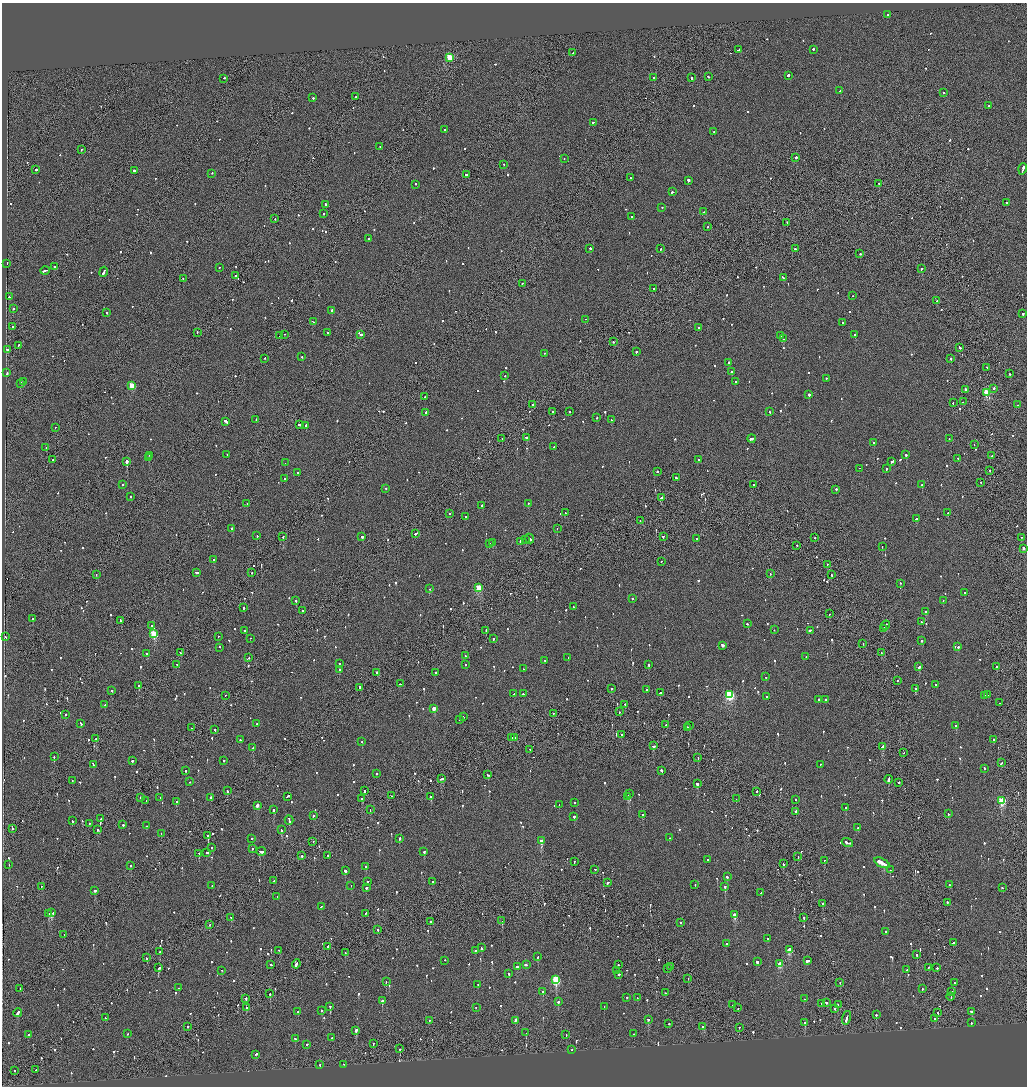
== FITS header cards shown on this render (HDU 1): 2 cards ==
NAXIS1  =                 2050
NAXIS2  =                 2168

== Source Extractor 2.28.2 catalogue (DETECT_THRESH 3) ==
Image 2050 x 2168 px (HDU 1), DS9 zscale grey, zoomed out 1/2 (1 PNG px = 2 x 2 image px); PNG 1029 x 1088 px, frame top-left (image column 2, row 2168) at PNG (2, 3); each listed source drawn as its Kron ellipse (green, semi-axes under 4 px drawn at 4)
Background -0.0964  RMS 0.068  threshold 0.203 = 3 sigma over >= 5 px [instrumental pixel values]
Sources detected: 1134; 55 cannot appear on this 1/2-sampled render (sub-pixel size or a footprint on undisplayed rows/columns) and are neither listed nor drawn; of the other 1079, the 500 brightest by FLUX_AUTO listed and drawn (579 fainter detections omitted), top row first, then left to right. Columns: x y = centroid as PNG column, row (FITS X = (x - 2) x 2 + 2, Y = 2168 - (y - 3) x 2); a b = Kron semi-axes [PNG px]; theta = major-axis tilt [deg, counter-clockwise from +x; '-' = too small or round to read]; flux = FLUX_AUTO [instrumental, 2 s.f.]
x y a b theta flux
887 15 2 2 - 160
739 50 3 1 - 170
813 50 2 2 - 180
573 53 2 2 - 73
450 58 3 3 - 640
788 76 2 2 - 460
708 77 3 2 - 110
654 78 2 2 - 83
692 78 3 2 - 340
224 79 2 2 - 100
840 91 3 2 - 97
943 93 2 2 - 100
356 97 2 2 - 95
313 98 2 2 - 370
989 106 2 2 - 110
593 123 2 2 - 140
445 130 2 2 - 81
714 132 2 2 - 82
380 147 2 2 - 87
81 150 2 1 - 80
796 158 2 2 - 420
564 159 2 2 - 76
503 165 2 2 - 78
1023 169 6 2 72 450
36 170 2 2 - 600
134 171 2 2 - 570
212 174 2 2 - 88
466 175 3 2 - 92
631 178 2 2 - 140
688 181 2 2 - 410
415 184 2 2 - 100
879 184 2 2 - 140
673 192 3 2 - 310
1007 203 2 2 - 95
325 205 2 2 - 260
662 208 2 2 - 74
704 212 2 1 - 75
323 214 2 2 - 110
632 217 2 2 - 72
275 219 2 1 - 130
787 223 2 2 - 76
708 227 2 2 - 110
369 239 2 2 - 96
590 249 2 2 - 650
660 249 2 2 - 120
795 249 2 2 - 140
860 254 2 2 - 160
7 264 2 1 - 290
54 267 2 2 - 470
219 268 2 2 - 120
922 269 3 2 - 170
45 271 5 2 - 350
104 272 5 2 - 340
235 276 2 2 - 79
783 278 3 2 - 260
183 279 2 2 - 89
522 284 2 2 - 120
654 289 3 2 - 170
853 296 2 2 - 77
9 297 2 2 - 170
937 301 2 2 - 150
13 309 2 2 - 220
331 311 2 2 - 470
107 313 2 2 - 100
1023 314 2 2 - 890
585 320 2 2 - 95
313 322 3 2 - 180
842 323 2 2 - 73
12 327 2 2 - 130
699 328 2 2 - 84
197 333 2 1 - 74
327 333 2 2 - 88
284 335 2 1 - 100
361 335 4 2 - 640
855 335 2 2 - 180
280 336 2 2 - 130
781 336 2 2 - 71
783 339 2 2 - 410
613 342 2 2 - 81
19 346 2 2 - 77
960 348 3 2 - 170
7 350 3 2 - 130
636 352 2 2 - 520
545 354 2 2 - 80
302 357 2 2 - 130
265 359 2 2 - 100
951 359 2 2 - 96
729 363 2 2 - 130
987 368 2 1 - 77
732 372 2 2 - 540
7 373 3 1 - 220
1010 374 2 2 - 170
505 376 2 2 - 81
826 379 2 2 - 83
24 382 2 2 - 110
736 382 2 2 - 74
21 384 2 2 - 560
132 386 3 3 - 420
994 389 2 2 - 170
965 390 2 2 - 590
986 393 3 3 - 560
809 395 2 2 - 690
425 397 2 2 - 89
963 402 2 2 - 78
953 403 2 2 - 74
533 405 2 2 - 180
1018 405 2 1 - 95
552 412 2 1 - 250
569 412 2 2 - 80
769 412 2 2 - 100
426 413 2 2 - 1500
597 418 2 2 - 80
256 420 2 2 - 97
611 420 2 2 - 130
226 422 4 2 - 320
299 425 2 1 - 210
306 426 2 2 - 290
55 428 2 1 - 76
527 438 3 2 - 180
502 439 2 1 - 110
751 439 4 2 - 220
949 439 2 2 - 120
873 443 2 2 - 240
974 445 2 1 - 100
554 447 2 2 - 130
46 448 2 2 - 200
227 455 2 1 - 83
906 455 2 2 - 290
150 456 2 2 - 83
992 456 2 2 - 120
148 458 2 2 - 460
958 459 2 2 - 89
52 460 2 1 - 74
698 460 2 2 - 82
127 462 2 2 - 3000
891 462 2 2 - 120
285 463 2 2 - 270
859 469 2 1 - 72
886 469 2 2 - 90
990 471 2 2 - 79
657 472 2 2 - 180
298 473 2 2 - 140
676 478 2 2 - 87
285 479 2 2 - 140
981 483 2 2 - 120
123 485 2 2 - 340
754 485 2 2 - 470
922 485 2 2 - 74
386 489 2 2 - 120
836 490 2 2 - 240
130 497 2 2 - 74
661 498 3 2 - 290
247 504 2 2 - 76
528 504 2 2 - 120
482 506 2 2 - 190
565 513 2 1 - 150
948 513 2 2 - 170
449 514 2 2 - 82
466 517 2 2 - 89
916 519 2 2 - 250
640 521 2 1 - 79
232 529 2 2 - 240
557 529 2 1 - 79
415 534 2 2 - 130
257 536 2 2 - 170
283 537 2 1 - 130
362 537 3 2 - 260
663 537 2 2 - 370
815 538 2 2 - 140
1021 538 2 1 - 71
529 539 5 2 - 280
697 539 2 2 - 210
526 540 2 2 - 90
520 542 2 2 - 160
493 543 2 2 - 330
489 544 2 2 - 110
797 546 2 1 - 130
882 547 2 1 - 95
1023 549 3 2 - 80
214 560 2 2 - 260
661 562 2 1 - 370
827 565 2 2 - 85
197 573 4 2 - 190
252 573 2 1 - 130
770 574 2 2 - 72
96 575 2 2 - 92
831 575 2 2 - 100
900 584 2 2 - 140
479 588 3 3 - 570
429 589 3 2 - 130
965 593 2 2 - 260
632 599 2 2 - 72
296 601 2 2 - 300
943 601 2 1 - 190
573 607 2 1 - 400
243 608 2 2 - 440
302 611 2 2 - 75
925 612 2 2 - 110
829 614 2 1 - 180
32 619 3 2 - 160
121 621 4 2 - 270
921 622 2 2 - 77
747 624 2 2 - 85
152 626 2 2 - 83
885 626 5 2 - 260
883 629 2 1 - 110
774 630 2 2 - 88
245 631 2 2 - 110
486 631 2 1 - 110
810 631 3 2 - 170
154 634 3 3 - 920
6 637 3 2 - 120
218 637 2 1 - 77
250 639 2 2 - 93
493 639 2 2 - 200
922 641 2 2 - 120
863 644 2 2 - 79
722 646 3 2 - 660
958 647 2 2 - 230
219 648 2 2 - 73
180 653 3 2 - 170
881 653 2 1 - 180
147 654 2 2 - 82
465 656 2 2 - 110
806 657 2 2 - 75
249 658 2 2 - 140
568 658 2 1 - 270
545 661 2 1 - 1100
339 664 2 2 - 110
177 665 2 2 - 120
465 665 2 2 - 220
649 665 2 2 - 140
919 667 2 2 - 250
997 667 2 2 - 190
523 669 2 1 - 74
339 670 2 2 - 89
376 673 2 2 - 160
435 673 2 2 - 140
766 677 2 2 - 92
898 681 2 2 - 140
400 684 2 2 - 120
935 685 2 2 - 110
139 686 2 1 - 1100
359 688 2 2 - 110
611 689 2 2 - 130
915 689 2 2 - 120
647 690 2 2 - 81
112 691 2 2 - 480
660 693 2 2 - 470
514 694 2 1 - 180
523 694 2 2 - 120
730 695 4 3 - 1700
987 695 2 1 - 94
225 696 2 1 - 92
984 696 2 2 - 230
767 697 2 2 - 150
818 700 2 2 - 140
826 700 2 2 - 250
1000 703 2 2 - 180
105 705 2 2 - 190
625 705 2 2 - 74
434 709 3 2 - 210
619 712 2 2 - 80
553 714 2 2 - 110
65 715 2 2 - 510
463 717 2 2 - 160
459 720 2 2 - 140
81 724 3 2 - 140
257 724 2 2 - 91
666 725 2 1 - 370
689 726 2 2 - 150
956 726 2 2 - 93
192 728 2 1 - 98
687 728 2 2 - 110
215 730 2 2 - 81
621 735 2 2 - 110
512 738 2 2 - 89
514 738 2 2 - 89
96 739 2 1 - 85
240 740 2 2 - 87
993 740 2 1 - 76
362 742 2 2 - 93
654 746 3 2 - 170
882 747 3 2 - 770
253 748 2 2 - 450
530 750 2 2 - 73
903 753 2 1 - 96
54 757 2 2 - 400
698 758 2 1 - 160
132 761 2 2 - 620
224 761 2 2 - 140
1002 763 3 2 - 140
93 765 4 2 - 220
820 765 2 2 - 91
984 769 2 2 - 87
185 771 2 2 - 100
661 771 2 2 - 340
376 774 2 2 - 130
488 775 2 2 - 310
442 779 4 2 - 420
888 780 4 2 - 240
72 781 2 2 - 81
189 782 2 1 - 99
899 783 2 2 - 390
697 784 3 2 - 540
227 791 3 2 - 230
364 791 3 2 - 180
757 792 2 2 - 160
630 794 2 2 - 320
391 796 2 1 - 120
287 797 3 2 - 200
431 797 2 2 - 160
628 797 3 2 - 610
141 798 2 2 - 75
160 798 2 2 - 72
210 798 2 2 - 140
362 799 2 2 - 340
736 799 2 2 - 80
795 800 2 2 - 100
146 801 2 1 - 76
1002 801 3 3 - 1100
176 802 2 2 - 180
575 803 2 2 - 92
559 805 2 2 - 76
257 806 3 2 - 120
845 808 2 2 - 98
273 810 2 2 - 830
370 810 2 2 - 96
796 812 2 2 - 100
948 814 2 2 - 100
643 815 2 2 - 140
313 816 2 2 - 74
574 817 2 2 - 260
100 819 2 2 - 410
289 820 5 2 - 480
72 821 3 2 - 170
90 824 2 2 - 90
123 825 2 1 - 370
146 826 2 1 - 86
858 828 2 2 - 120
13 829 2 1 - 96
97 830 2 2 - 230
281 830 3 2 - 230
161 834 2 2 - 80
208 836 2 2 - 420
670 838 2 2 - 73
252 839 2 2 - 96
399 839 2 2 - 450
541 841 3 2 - 190
313 842 2 1 - 120
847 843 6 2 -20 500
212 848 2 2 - 83
252 849 2 2 - 190
261 852 5 2 - 250
424 852 2 2 - 130
207 853 3 2 - 250
199 854 2 2 - 120
302 856 2 2 - 430
328 856 2 2 - 72
798 857 2 1 - 87
708 860 2 1 - 230
824 861 2 2 - 73
574 862 2 2 - 93
882 863 8 2 -26 10000
783 864 3 2 - 130
9 865 2 1 - 75
131 866 2 2 - 98
366 867 2 2 - 110
595 870 2 2 - 85
890 870 2 2 - 230
345 871 2 2 - 650
727 877 2 2 - 190
274 881 2 1 - 85
368 882 2 2 - 84
433 882 2 2 - 110
608 883 3 2 - 260
695 885 2 2 - 80
949 885 2 1 - 94
212 886 2 2 - 84
351 886 2 2 - 74
41 887 2 1 - 81
725 887 3 2 - 200
366 888 2 2 - 460
1002 888 2 2 - 79
95 891 2 2 - 93
761 893 2 2 - 77
277 897 2 1 - 74
947 903 3 2 - 200
822 904 2 2 - 78
321 907 2 2 - 140
51 913 4 2 - 350
48 914 3 2 - 220
366 914 3 2 - 130
735 915 3 2 - 340
231 918 2 2 - 210
804 918 2 2 - 160
502 921 2 1 - 180
431 922 2 2 - 110
680 923 2 2 - 180
210 925 2 1 - 78
378 930 2 2 - 73
886 932 2 2 - 96
64 935 2 1 - 350
768 939 2 2 - 150
953 943 3 2 - 280
726 944 2 2 - 71
327 947 3 1 - 180
481 948 3 2 - 140
789 950 3 2 - 380
279 951 3 1 - 500
475 951 2 2 - 99
160 952 2 2 - 100
345 953 2 2 - 160
917 955 2 2 - 410
538 957 2 2 - 95
147 958 2 2 - 100
445 961 2 2 - 76
808 961 3 2 - 1300
757 962 2 2 - 350
296 964 4 2 - 270
780 964 3 3 - 300
270 965 2 2 - 160
526 965 3 2 - 280
618 965 2 1 - 98
517 967 3 2 - 260
670 967 2 1 - 75
159 968 3 2 - 210
928 968 2 2 - 82
937 968 2 2 - 110
667 969 2 2 - 210
907 970 2 2 - 140
222 971 2 2 - 100
616 971 2 2 - 220
509 974 2 2 - 110
619 975 2 2 - 340
688 979 2 1 - 92
556 980 4 3 - 1200
386 982 2 2 - 90
840 983 2 1 - 200
954 983 2 2 - 170
478 985 2 2 - 81
179 988 2 2 - 72
20 989 2 2 - 76
922 989 2 1 - 110
543 992 2 2 - 520
952 992 2 2 - 110
665 993 2 1 - 76
270 994 2 2 - 760
951 997 4 1 - 320
627 998 2 2 - 100
637 998 2 2 - 85
246 999 2 2 - 360
804 999 2 2 - 95
382 1001 2 2 - 330
558 1002 2 2 - 130
827 1003 3 2 - 140
822 1004 2 2 - 130
733 1005 2 2 - 140
838 1005 2 2 - 95
330 1007 2 2 - 320
604 1007 2 2 - 86
247 1008 2 2 - 110
476 1008 2 2 - 130
738 1008 2 1 - 85
835 1009 2 2 - 180
321 1011 2 2 - 74
298 1012 2 2 - 110
971 1012 4 2 - 280
18 1013 4 2 - 310
938 1013 2 1 - 130
876 1015 2 2 - 120
105 1018 2 2 - 280
847 1018 7 2 73 590
935 1019 2 2 - 270
648 1020 2 2 - 170
429 1021 2 2 - 72
515 1021 3 2 - 270
805 1023 2 2 - 210
971 1023 2 2 - 120
669 1024 2 2 - 98
187 1027 2 1 - 170
703 1027 4 2 - 440
739 1028 2 2 - 71
356 1031 3 2 - 560
526 1033 2 2 - 75
127 1034 2 2 - 150
634 1034 2 1 - 100
28 1035 2 2 - 160
566 1035 2 2 - 72
332 1038 2 2 - 110
295 1039 2 2 - 140
373 1044 2 2 - 80
307 1045 2 2 - 84
400 1049 2 2 - 170
572 1050 2 2 - 81
256 1055 3 2 - 210
320 1065 2 2 - 370
344 1065 2 2 - 180
36 1070 2 2 - 210
14 1071 2 2 - 150
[579 fainter detections neither listed nor drawn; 55 sub-pixel or undisplayed-footprint detections neither listed nor drawn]